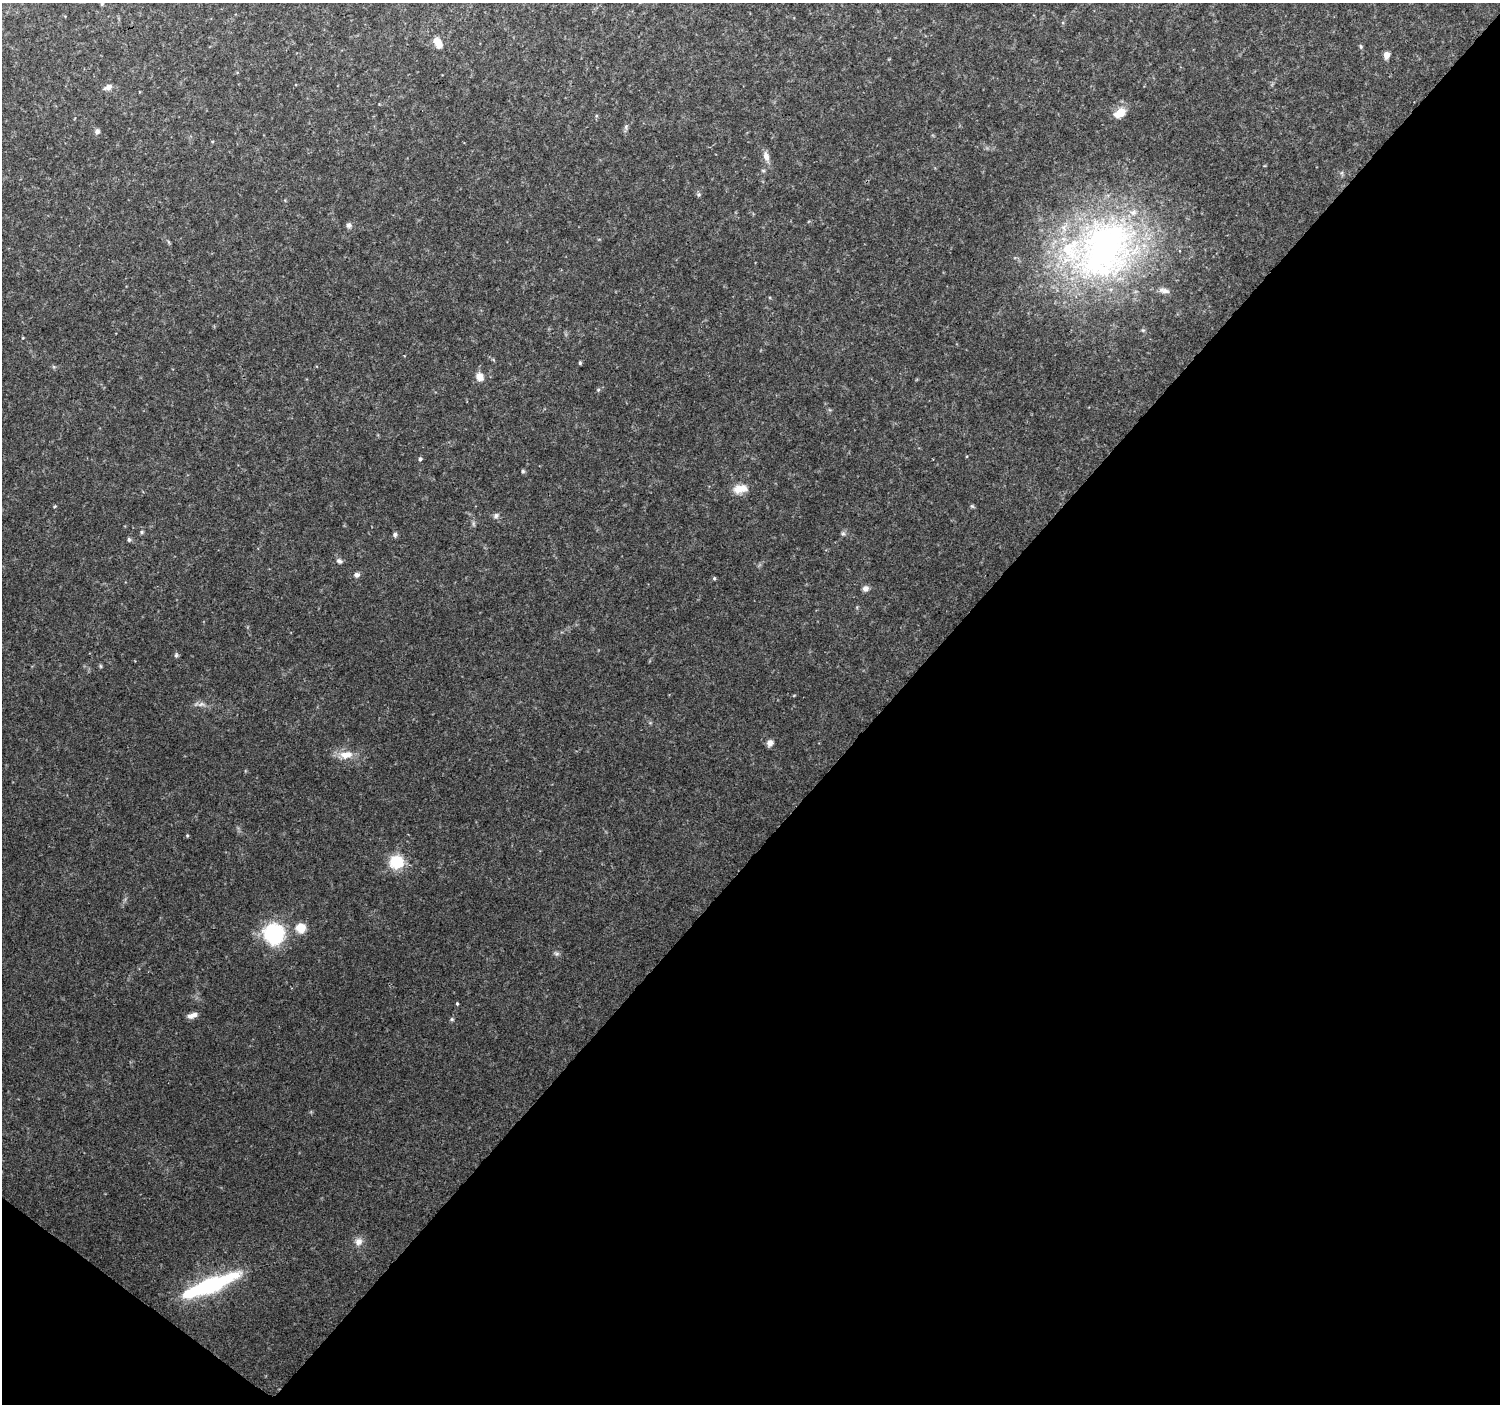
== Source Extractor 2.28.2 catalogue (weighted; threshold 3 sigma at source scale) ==
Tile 15 of 4 x 4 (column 3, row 4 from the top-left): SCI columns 3002-4499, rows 240-1641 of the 5997 x 6023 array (HDU 1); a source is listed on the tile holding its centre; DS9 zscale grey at full resolution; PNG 1502 x 1406 px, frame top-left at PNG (2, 3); no overlay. Shown black and unused: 42% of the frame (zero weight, under 2 of 3 exposures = <1% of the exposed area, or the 3 px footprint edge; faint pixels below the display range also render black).
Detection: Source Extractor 2.28.2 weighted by HDU 2 'WHT'; one run over the whole footprint, this tile lists its part. Background 0.124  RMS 0.0084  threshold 0.0379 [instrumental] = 3 sigma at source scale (4.5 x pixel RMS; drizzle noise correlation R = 1.50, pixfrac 1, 0.0396/0.0396 arcsec/px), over >= 5 px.
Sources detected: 44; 1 cosmic-ray / hot-pixel residue — not listed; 2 inside a brighter listed object's ellipse — not listed separately; the other 41 listed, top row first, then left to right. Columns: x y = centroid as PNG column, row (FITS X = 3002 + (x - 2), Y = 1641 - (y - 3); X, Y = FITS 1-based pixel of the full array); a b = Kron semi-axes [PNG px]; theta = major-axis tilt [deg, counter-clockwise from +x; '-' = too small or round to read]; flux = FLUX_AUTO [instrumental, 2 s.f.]
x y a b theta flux
102 4 5 5 - 0.95
438 43 15 9 -62 7.3
1361 46 7 3 -81 1.1
1386 55 7 6 - 5.2
108 87 11 6 27 3.6
1120 113 15 9 35 11
97 131 6 5 - 3
766 156 13 7 -71 5.1
349 225 8 6 0 2.2
1104 250 98 77 48 360
580 363 4 3 - 1.2
480 377 10 8 -66 6.3
598 390 6 4 46 1.1
420 459 5 4 - 1.4
523 471 5 4 - 1.1
740 489 19 11 8 9.9
972 506 6 4 -41 1.1
496 516 8 6 42 2.4
142 532 5 5 - 1.1
843 533 6 5 - 1.5
395 535 7 6 - 1.8
129 540 6 4 -74 1.4
339 561 8 6 -35 2.3
357 575 8 6 11 2.4
714 578 5 4 - 0.97
865 588 8 7 - 3.1
176 655 6 5 - 1.3
100 666 6 4 -71 0.95
201 704 9 5 24 2.5
769 743 6 6 - 5
346 755 18 10 7 10
187 835 5 4 - 0.9
397 862 16 15 - 23
301 928 11 10 - 11
274 934 12 11 - 110
556 954 7 4 -1 1.6
457 1003 4 3 - 0.84
192 1015 12 6 18 4.3
452 1019 6 4 45 1.1
358 1242 10 10 - 5.1
209 1285 66 14 21 84